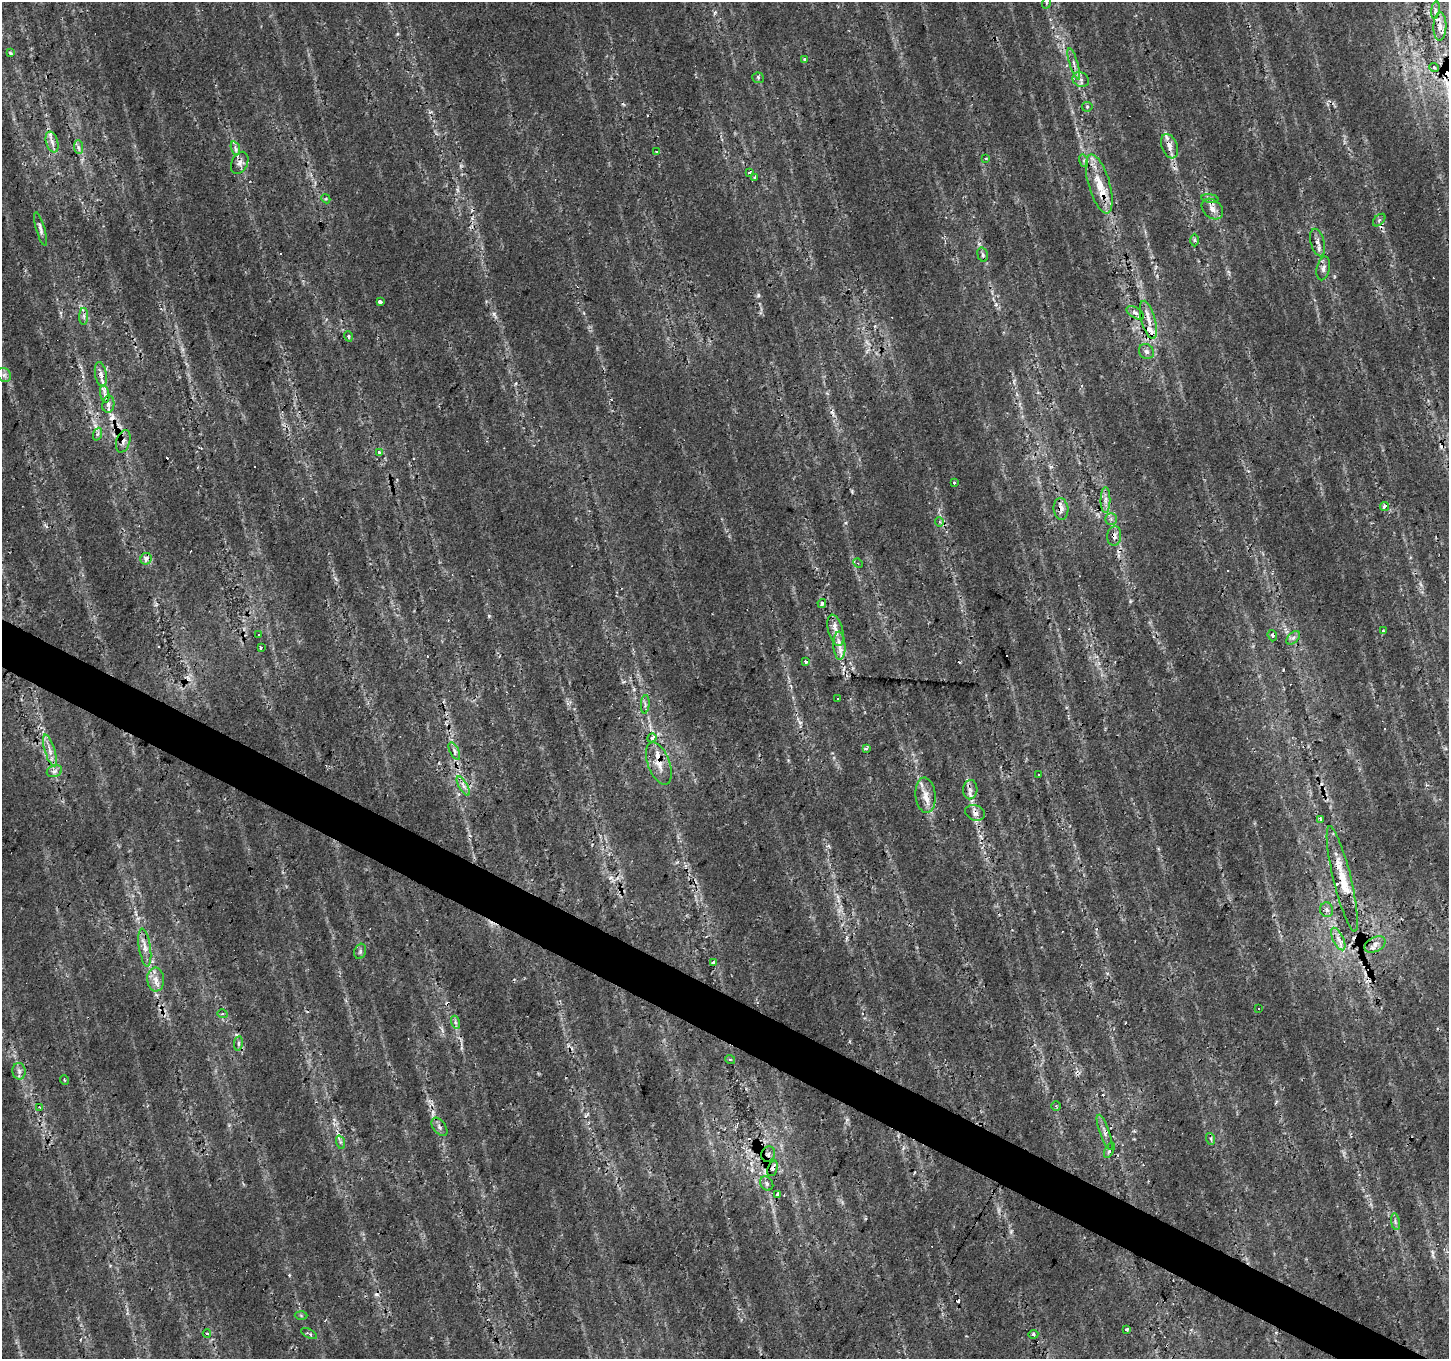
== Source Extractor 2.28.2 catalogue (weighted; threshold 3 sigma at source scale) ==
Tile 6 of 4 x 4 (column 2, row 2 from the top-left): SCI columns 1451-2897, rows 2975-4331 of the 5792 x 5881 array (HDU 1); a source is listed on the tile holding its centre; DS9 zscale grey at full resolution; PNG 1451 x 1361 px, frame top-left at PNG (2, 2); each listed source drawn as its Kron ellipse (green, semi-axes under 4 px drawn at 4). Shown black and unused: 3% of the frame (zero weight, under 2 of 3 exposures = <1% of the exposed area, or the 3 px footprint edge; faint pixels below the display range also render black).
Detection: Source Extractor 2.28.2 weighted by HDU 2 'WHT'; one run over the whole footprint, this tile lists its part. Background 0.0153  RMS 0.0065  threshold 0.0292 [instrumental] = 3 sigma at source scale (4.5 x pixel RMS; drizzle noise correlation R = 1.50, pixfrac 1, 0.0396/0.0396 arcsec/px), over >= 5 px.
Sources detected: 147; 1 too faint to see at this stretch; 27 cosmic-ray / hot-pixel residue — neither listed nor drawn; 12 inside a brighter listed object's ellipse — not listed separately; the other 107 listed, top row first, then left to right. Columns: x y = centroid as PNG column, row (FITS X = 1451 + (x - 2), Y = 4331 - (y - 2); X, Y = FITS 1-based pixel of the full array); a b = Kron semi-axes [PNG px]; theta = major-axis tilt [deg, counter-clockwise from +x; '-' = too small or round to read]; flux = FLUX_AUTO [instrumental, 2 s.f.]
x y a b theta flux
1046 3 6 3 72 0.84
1435 10 9 4 82 1.7
1440 26 14 6 89 4.3
10 53 4 3 - 1
805 59 4 3 - 1.4
1074 64 16 3 -73 3
1434 68 5 3 - 0.99
758 78 6 5 - 1
1081 80 8 7 - 2.8
1087 107 5 5 - 0.9
52 142 11 6 -74 3.5
1169 146 12 8 -69 4.7
78 147 7 4 -88 1.8
235 148 7 4 -71 2
656 152 4 3 - 1.2
986 159 3 3 - 1
1084 161 6 4 -73 1.1
240 163 12 8 64 3.6
749 173 3 3 - 7.8
754 178 3 3 - 3.9
1099 184 31 10 -74 16
1210 198 8 4 -8 1.6
326 199 5 3 - 0.67
1212 209 12 9 -41 4.6
1379 220 7 4 45 1.4
40 229 17 4 -74 2.5
1195 240 6 4 -89 1
1318 242 14 6 -74 3.8
983 255 7 5 -74 1.5
1323 268 12 6 77 2.9
380 302 3 3 - 14
1135 313 10 5 -31 2.7
84 316 8 4 89 1.8
1148 320 20 7 -74 7.5
348 336 5 4 - 0.98
1146 352 8 7 - 2.3
101 374 13 5 -79 3.4
4 375 7 6 - 2.3
105 394 9 4 -80 2.7
108 404 8 6 80 2.5
98 434 7 4 69 1.4
123 441 11 7 73 3.5
379 452 3 3 - 3.4
955 482 3 3 - 2.4
1105 500 13 5 90 3.6
1384 506 5 4 - 3.7
1061 509 11 7 -84 4.4
1111 519 6 5 - 1.6
939 522 5 3 - 0.81
1114 536 10 7 84 3.3
146 559 6 5 - 3.8
858 563 5 4 - 0.94
822 603 4 3 - 4.4
835 630 16 7 -75 5.9
1383 631 3 3 - 1.1
258 635 3 2 - 0.96
1272 636 6 4 -71 1
1293 638 8 5 45 2.1
839 646 14 6 -87 5.3
261 647 3 3 - 2.2
806 661 3 3 - 3.2
838 698 2 2 - 0.47
645 704 9 3 85 1.5
652 738 4 4 - 4.5
867 748 3 3 - 3.8
50 751 16 5 -72 4.8
454 751 9 4 -63 2.1
659 763 22 11 -70 9.7
54 771 8 6 21 2.3
1038 774 3 3 - 1.1
463 786 11 4 -61 2.6
970 790 9 7 85 2.8
925 795 18 10 -85 7.3
975 813 10 7 -22 3.2
1321 819 3 3 - 3.1
1342 879 54 9 -76 18
1327 910 7 6 - 2.3
1338 939 12 5 -64 3.8
1375 944 11 7 27 3.4
145 948 19 6 -81 5.3
360 951 8 5 71 1.6
713 962 3 3 - 0.8
156 979 12 8 -86 5.3
1259 1008 2 2 - 0.5
222 1014 5 3 - 1.1
455 1022 6 4 -72 1.4
238 1043 7 3 82 0.98
730 1059 5 3 - 0.66
19 1071 8 6 -87 2.4
64 1080 5 3 - 0.61
1056 1106 4 4 - 0.73
40 1107 3 3 - 1.1
439 1127 10 6 -54 2.4
1105 1132 18 5 -70 3.3
1211 1139 6 3 -72 0.95
340 1142 7 4 -71 1.4
1109 1150 8 4 61 1.8
768 1154 8 7 - 1.9
773 1168 8 4 71 2.8
767 1183 7 6 - 1.8
778 1195 4 3 - 5.7
1395 1222 8 4 -81 1.5
301 1315 6 4 -2 0.94
1127 1330 4 3 - 1.7
207 1334 4 3 - 0.82
309 1334 8 3 -26 1.8
1033 1334 5 4 - 1.1
Overlapping masked pixels (flux is a lower limit): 9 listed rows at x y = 1169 146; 108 404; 123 441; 1061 509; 1114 536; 659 763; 975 813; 1342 879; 773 1168
Unlisted compact peaks at least as high as the median listed source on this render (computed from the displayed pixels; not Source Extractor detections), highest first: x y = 758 295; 489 616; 996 304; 338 1134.